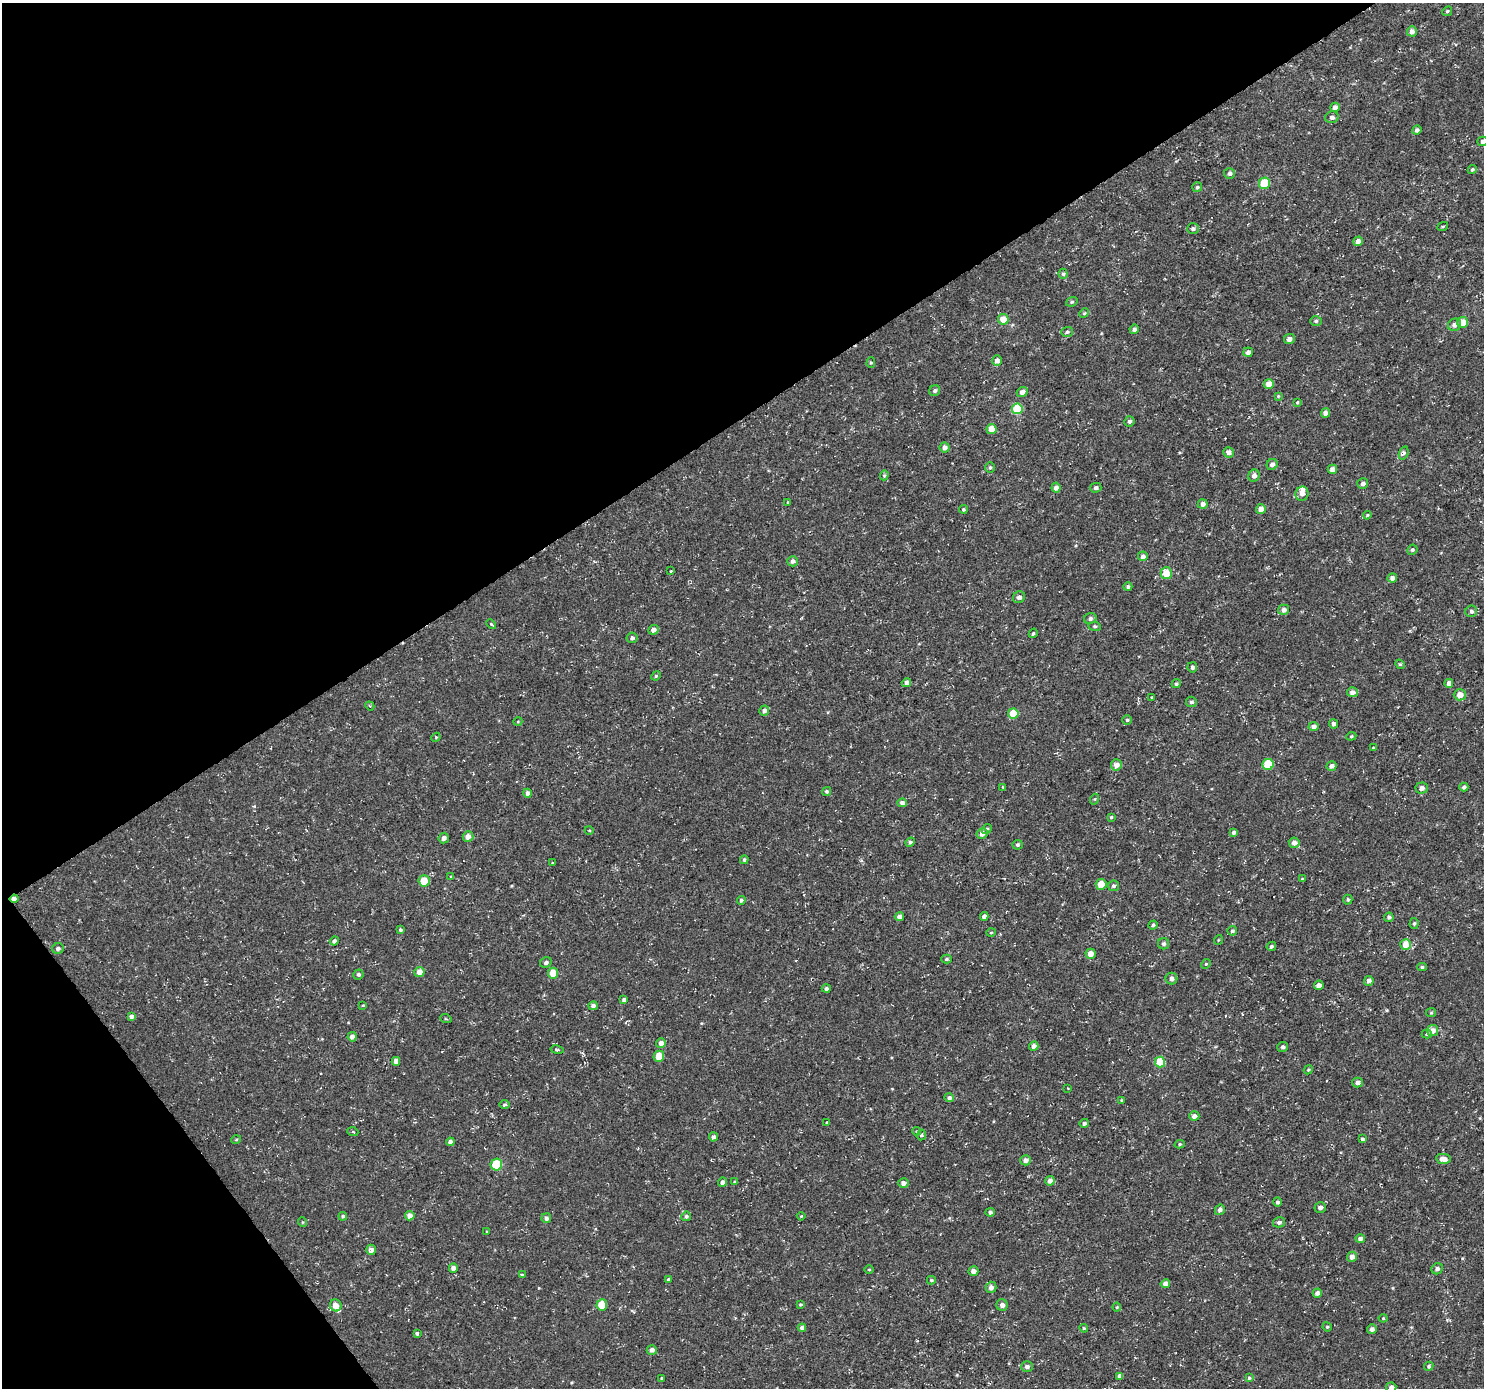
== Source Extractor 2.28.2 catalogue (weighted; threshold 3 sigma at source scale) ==
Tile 5 of 4 x 4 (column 1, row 2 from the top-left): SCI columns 4-1485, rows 2963-4348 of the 5935 x 5860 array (HDU 1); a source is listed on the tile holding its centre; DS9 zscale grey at full resolution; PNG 1486 x 1390 px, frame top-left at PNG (2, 3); each listed source drawn as its Kron ellipse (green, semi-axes under 4 px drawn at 4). Shown black and unused: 35% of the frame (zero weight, under 3 of 5 exposures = <1% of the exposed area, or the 3 px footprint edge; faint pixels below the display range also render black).
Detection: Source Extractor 2.28.2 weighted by HDU 2 'WHT'; one run over the whole footprint, this tile lists its part. Background -8.28e-06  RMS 0.0033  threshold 0.0149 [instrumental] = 3 sigma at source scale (4.5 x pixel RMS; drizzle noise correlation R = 1.50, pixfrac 1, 0.0396/0.0396 arcsec/px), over >= 5 px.
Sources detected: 229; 2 inside a brighter listed object's ellipse — not listed separately; the other 227 listed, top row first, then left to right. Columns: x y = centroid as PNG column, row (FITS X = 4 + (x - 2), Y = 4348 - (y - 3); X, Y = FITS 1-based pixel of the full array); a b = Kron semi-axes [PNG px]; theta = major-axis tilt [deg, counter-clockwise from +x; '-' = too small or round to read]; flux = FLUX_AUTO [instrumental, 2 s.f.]
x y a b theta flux
1447 11 5 4 - 0.44
1412 31 5 5 - 1.7
1335 107 5 4 - 1.6
1332 117 7 6 - 1
1417 130 5 4 - 0.87
1483 141 5 5 - 0.87
1472 169 5 4 - 0.49
1229 173 5 5 - 1.1
1264 183 6 5 - 9
1197 187 5 5 - 0.6
1443 226 5 3 - 0.31
1193 229 6 5 - 0.8
1358 241 5 4 - 1.8
1063 274 5 4 - 0.55
1072 302 6 4 20 0.51
1084 313 5 4 - 0.4
1003 319 5 5 - 4.1
1316 321 6 5 - 0.59
1462 323 5 5 - 4.5
1455 325 7 6 - 1.7
1134 329 5 4 - 0.86
1067 332 6 5 - 0.64
1289 339 5 5 - 1.3
1248 352 5 4 - 1.3
997 361 5 5 - 1.7
871 362 5 4 - 0.4
1269 384 5 5 - 3
935 391 6 5 - 0.73
1022 392 5 4 - 1.5
1278 396 4 4 - 0.3
1297 402 4 3 - 0.31
1017 409 5 5 - 14
1325 413 5 4 - 1.7
1129 421 5 5 - 0.77
991 429 5 5 - 4.5
945 448 5 5 - 1.3
1228 452 5 5 - 1.2
1404 453 7 4 73 0.86
1272 464 6 5 - 1.1
990 467 5 4 - 0.51
1332 469 5 4 - 1.6
884 475 5 4 - 0.46
1254 476 6 5 - 1.4
1363 483 5 5 - 1.2
1056 488 5 4 - 1.6
1096 488 5 5 - 0.98
1302 494 7 6 - 1.7
788 502 3 3 - 0.32
1203 504 5 5 - 1.5
963 509 4 4 - 0.48
1261 509 5 5 - 2.2
1367 515 4 3 - 0.34
1412 550 5 5 - 0.57
1143 556 5 5 - 1.1
793 561 5 5 - 1.1
671 571 4 3 - 0.35
1166 573 6 6 - 5.4
1392 578 5 4 - 1.5
1128 587 4 4 - 0.66
1019 597 6 5 - 1.2
1284 610 5 5 - 1.4
1471 611 6 5 - 0.79
1090 619 6 5 - 0.88
491 624 6 3 -45 0.37
1095 626 6 4 -8 0.55
653 630 5 4 - 1.4
1033 633 5 4 - 0.53
632 638 5 5 - 0.92
1400 664 5 4 - 0.37
1192 667 5 5 - 0.85
656 676 5 4 - 0.44
906 683 5 4 - 1.4
1449 683 4 4 - 1.5
1176 684 5 4 - 0.53
1352 692 5 5 - 1.6
1460 695 6 5 - 3
1152 697 4 3 - 0.31
1191 702 5 5 - 0.77
370 706 5 3 - 0.36
764 711 5 4 - 1.3
1013 713 5 5 - 7.6
1127 720 5 5 - 0.48
518 721 4 3 - 0.26
1333 724 4 4 - 1.1
1313 726 5 4 - 1.7
1351 736 5 4 - 0.39
436 737 5 3 - 0.29
1373 747 4 3 - 0.25
1268 764 5 5 - 10
1116 765 5 5 - 2.1
1332 766 5 4 - 1.3
1003 787 3 3 - 0.3
1464 787 4 4 - 0.82
1422 788 6 5 - 1.5
827 791 4 4 - 0.55
527 793 4 4 - 1.4
1095 799 5 3 - 0.31
902 803 5 4 - 1.5
1111 817 4 4 - 0.43
987 829 5 4 - 0.48
589 830 4 3 - 0.27
1234 832 4 4 - 1.1
982 833 5 5 - 2.3
468 837 5 5 - 2.1
444 838 5 5 - 1.4
910 842 5 4 - 0.68
1294 843 5 5 - 1.7
1017 845 5 5 - 0.63
744 860 4 4 - 0.53
552 863 3 2 - 0.23
451 877 4 3 - 0.33
1302 879 4 3 - 0.3
424 881 5 5 - 6.5
1101 884 5 5 - 4.1
1113 886 5 5 - 0.72
14 899 4 4 - 1.3
741 900 4 4 - 0.71
1348 900 5 4 - 0.57
984 916 4 3 - 1.4
899 917 4 4 - 1.5
1389 917 5 4 - 0.73
1414 923 5 4 - 0.56
1153 925 5 4 - 0.71
401 930 4 4 - 0.49
1232 931 5 4 - 0.6
991 933 5 3 - 0.29
1218 940 5 3 - 0.26
334 941 4 4 - 1.1
1164 944 5 5 - 0.87
1406 944 5 5 - 4.7
1271 946 5 4 - 0.67
58 949 6 5 - 1.1
1091 954 5 5 - 2.7
946 959 5 4 - 0.56
546 962 6 5 - 0.71
1206 964 5 4 - 0.37
1422 967 5 4 - 0.56
419 972 5 5 - 2.7
553 973 5 5 - 5.3
358 974 5 5 - 0.71
1171 979 6 6 - 1.3
1369 981 5 4 - 1.5
1319 985 5 4 - 1.7
826 989 4 4 - 0.83
624 1000 4 3 - 1
363 1005 3 3 - 0.29
593 1006 5 4 - 1.2
1431 1013 5 4 - 0.35
131 1016 4 4 - 1.1
446 1019 6 3 -19 0.31
1433 1031 5 5 - 2.3
1427 1034 5 4 - 0.48
352 1037 5 4 - 1.4
661 1043 5 5 - 1.7
1034 1046 5 4 - 1.7
1283 1047 5 5 - 0.8
557 1050 7 3 -10 0.44
659 1056 5 5 - 4.5
396 1061 4 4 - 1.8
1160 1062 5 5 - 6.8
1308 1070 5 3 - 0.38
1357 1083 5 5 - 1.2
1068 1088 3 2 - 0.27
949 1098 5 4 - 0.89
1122 1100 3 2 - 0.27
504 1105 5 4 - 0.56
1194 1116 5 5 - 1.2
827 1122 3 3 - 0.33
1084 1123 5 4 - 0.85
917 1131 4 4 - 0.41
353 1132 5 3 - 0.32
921 1135 5 4 - 0.58
713 1137 4 4 - 0.91
1362 1139 4 4 - 0.68
236 1140 5 3 - 0.33
450 1142 4 4 - 1.3
1180 1144 5 4 - 0.49
1443 1159 7 5 -8 2.5
1026 1160 5 5 - 1.3
496 1165 6 5 - 9.8
1050 1181 5 4 - 1.7
723 1182 4 4 - 0.96
734 1182 4 3 - 0.35
903 1183 5 5 - 1.3
1277 1202 5 4 - 0.76
1320 1207 5 5 - 1.4
1220 1210 5 4 - 1
990 1212 4 4 - 0.71
343 1216 4 4 - 0.62
410 1216 4 4 - 2.4
686 1216 5 4 - 0.75
801 1216 4 4 - 0.3
546 1218 5 5 - 1
302 1222 5 3 - 0.27
1279 1222 6 5 - 0.77
487 1231 4 2 - 0.28
1360 1238 5 4 - 1.1
371 1250 5 4 - 1.3
1352 1257 5 5 - 1.7
453 1268 4 4 - 1.6
1437 1269 6 5 - 1.2
869 1270 5 3 - 0.28
973 1271 5 4 - 1.5
522 1275 4 3 - 0.46
668 1279 4 3 - 0.38
931 1280 4 3 - 0.44
1165 1284 4 4 - 1.7
991 1287 5 5 - 1.5
1317 1293 4 4 - 0.93
336 1305 6 5 - 2.9
602 1305 5 5 - 6.4
800 1305 4 3 - 0.37
1002 1305 6 5 - 1.2
1117 1307 4 4 - 0.34
1383 1318 4 4 - 0.34
1327 1327 5 4 - 0.41
802 1328 4 4 - 1.2
1084 1328 4 4 - 0.35
1372 1329 5 4 - 1.2
417 1333 4 3 - 0.47
652 1350 5 5 - 1.1
1429 1366 5 4 - 0.56
1027 1367 6 5 - 1
1119 1376 4 4 - 1.2
662 1378 3 3 - 0.64
1249 1378 4 4 - 0.43
1391 1387 5 5 - 1.4
Overlapping masked pixels (flux is a lower limit): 1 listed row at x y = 14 899
Isophote crosses this tile's border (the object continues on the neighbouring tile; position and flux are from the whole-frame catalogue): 2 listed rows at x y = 1483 141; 1391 1387